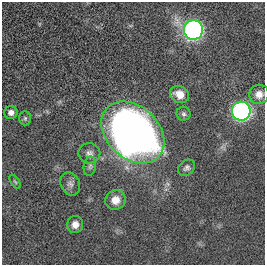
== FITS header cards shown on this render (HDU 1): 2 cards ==
NAXIS1  =                  263
NAXIS2  =                  263

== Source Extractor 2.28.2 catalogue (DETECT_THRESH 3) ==
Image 263 x 263 px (HDU 1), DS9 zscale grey, 1 PNG px = 1 image px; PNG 267 x 267 px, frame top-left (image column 1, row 263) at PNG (2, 2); each listed source drawn as its Kron ellipse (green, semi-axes under 4 px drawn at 4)
Background 0.0061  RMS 0.034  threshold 0.102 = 3 sigma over >= 5 px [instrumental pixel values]
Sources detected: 15; all 15 listed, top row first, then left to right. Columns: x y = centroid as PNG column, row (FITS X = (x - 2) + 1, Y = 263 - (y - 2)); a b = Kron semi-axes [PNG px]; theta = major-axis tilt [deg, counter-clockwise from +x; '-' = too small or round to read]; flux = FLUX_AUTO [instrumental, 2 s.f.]
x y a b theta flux
193 30 10 9 - 670
180 94 10 8 -28 24
259 94 10 9 - 18
241 111 9 9 - 650
11 112 7 6 - 11
184 114 7 6 - 5.8
25 118 7 6 - 4.3
133 132 36 26 -43 1700
89 153 11 10 - 12
90 166 10 6 79 7.2
187 168 9 7 38 7.5
15 182 8 3 -56 2.9
70 184 12 9 -62 12
115 200 10 9 - 22
75 224 8 8 - 19